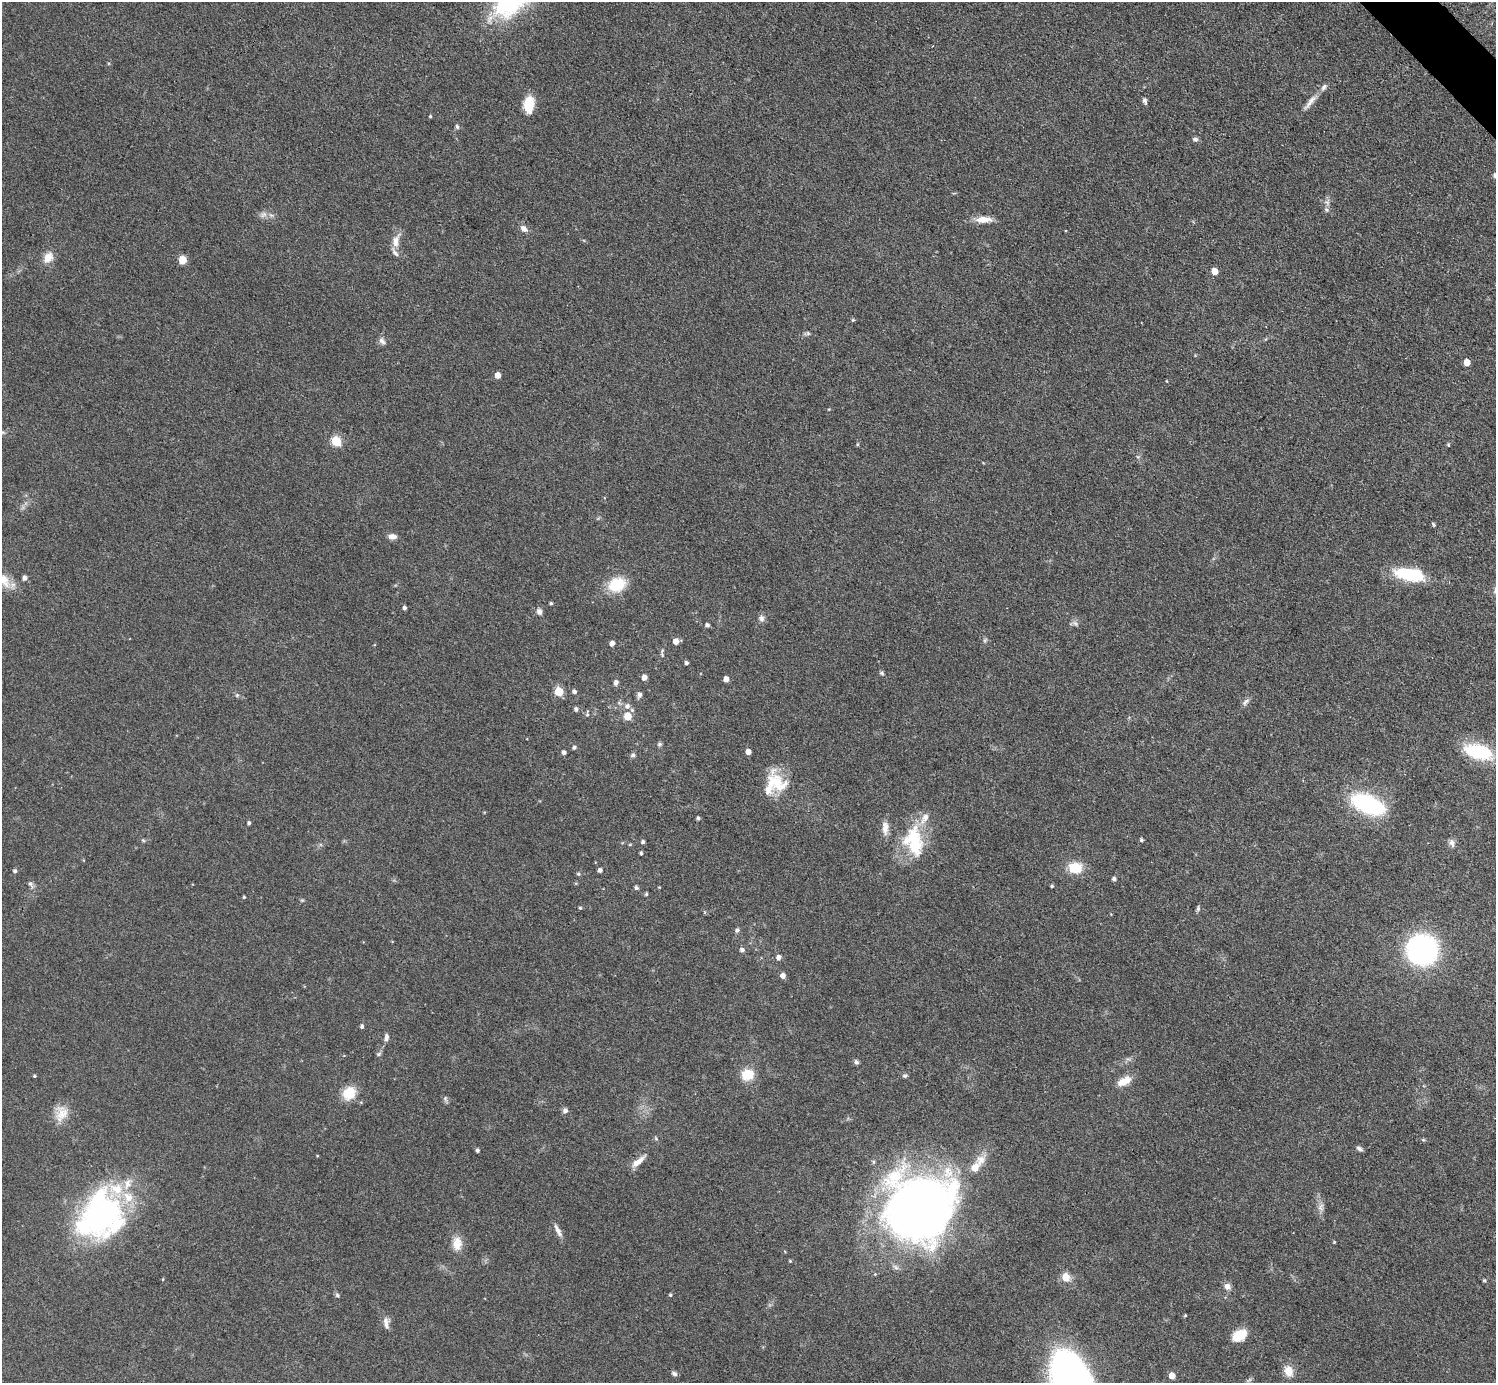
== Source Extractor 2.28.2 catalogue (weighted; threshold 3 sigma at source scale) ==
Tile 10 of 4 x 4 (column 2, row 3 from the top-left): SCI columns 1498-2991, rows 1681-3061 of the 5982 x 5980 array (HDU 1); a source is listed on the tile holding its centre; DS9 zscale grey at full resolution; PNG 1498 x 1385 px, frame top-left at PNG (2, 2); no overlay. Shown black and unused: <1% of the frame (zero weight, under 3 of 4 exposures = <1% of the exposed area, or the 3 px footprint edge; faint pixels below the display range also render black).
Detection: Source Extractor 2.28.2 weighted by HDU 2 'WHT'; one run over the whole footprint, this tile lists its part. Background 0.077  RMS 0.0058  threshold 0.0259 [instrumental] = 3 sigma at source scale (4.5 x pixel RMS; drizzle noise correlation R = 1.50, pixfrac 1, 0.05/0.05 arcsec/px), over >= 5 px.
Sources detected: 133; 2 inside a brighter object's white glare — not listed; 8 inside a brighter listed object's ellipse — not listed separately; the other 123 listed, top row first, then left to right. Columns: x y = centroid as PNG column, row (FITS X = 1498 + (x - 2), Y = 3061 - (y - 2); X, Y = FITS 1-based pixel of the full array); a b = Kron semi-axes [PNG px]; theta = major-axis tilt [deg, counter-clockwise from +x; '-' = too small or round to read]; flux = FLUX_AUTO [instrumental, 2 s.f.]
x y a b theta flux
1145 101 8 5 -77 1.5
1310 102 26 6 51 4.9
529 104 17 10 83 13
430 116 4 3 - 0.67
457 127 6 5 - 1.2
1195 139 7 5 -15 1.6
1326 210 7 6 - 1.4
263 214 10 7 36 2.6
983 219 19 7 1 7.1
523 228 10 7 -40 2.8
396 241 17 9 73 5.8
48 258 14 10 57 6
182 260 8 8 - 5.4
1215 271 5 5 - 7.2
853 320 4 4 - 0.63
808 333 6 6 - 1.1
382 341 11 6 -44 2.1
1467 362 5 5 - 7.4
497 375 5 4 - 5.4
2 432 6 4 -17 1
336 441 5 5 - 33
1448 445 5 4 - 0.61
1433 524 6 4 -60 0.75
392 536 11 6 -3 3.1
1409 574 34 13 -11 32
25 578 5 4 - 2
2 579 31 13 -36 12
617 585 20 15 24 18
551 603 4 3 - 0.79
404 608 4 4 - 1.5
539 612 9 7 -64 2
761 618 9 7 -73 2.1
1075 623 8 5 -44 1.5
707 625 4 4 - 1.7
985 640 7 4 72 0.95
676 641 6 5 - 4
612 643 4 4 - 3.2
686 663 4 4 - 1.2
882 673 6 5 - 0.94
644 677 4 4 - 3.7
726 679 4 4 - 4
616 682 5 5 - 2.2
559 691 5 5 - 19
574 691 5 5 - 1.5
237 695 5 5 - 0.89
640 695 7 5 83 2
1245 702 13 5 44 2
627 706 8 8 - 2.8
576 709 5 5 - 1.6
587 714 9 4 84 0.96
627 716 5 5 - 13
660 744 7 5 15 1.1
574 747 5 4 - 1.2
564 752 4 4 - 1.8
748 752 5 4 - 3.4
1478 752 30 15 -15 34
633 755 7 6 - 1.4
776 783 32 24 -52 21
1368 804 27 14 -24 77
698 818 5 4 - 1.1
249 823 4 4 - 1.2
885 828 19 8 -89 4.7
143 840 6 4 -43 0.72
1141 840 4 4 - 1
914 841 40 23 -80 34
643 842 5 4 - 1.2
1452 843 11 6 -76 2.3
630 844 5 3 - 0.51
641 853 4 3 - 1
1075 868 13 11 -2 15
600 870 4 4 - 1.8
15 871 4 4 - 1.2
578 874 5 4 - 0.89
1114 879 4 4 - 1.5
30 884 11 5 -58 1.8
1052 886 4 4 - 0.85
636 888 5 5 - 1.2
646 894 4 4 - 0.87
244 897 4 4 - 0.62
580 908 4 3 - 0.72
1198 908 8 5 -90 1.1
737 930 6 5 - 1.5
742 950 5 5 - 1.9
1422 950 23 22 - 130
778 957 5 5 - 2.6
783 976 5 5 - 2.9
362 1026 5 4 - 1.3
386 1037 10 5 85 2.2
379 1054 7 5 24 1
856 1062 7 5 -57 1.2
748 1075 11 10 - 14
34 1076 4 3 - 0.65
905 1076 6 5 - 0.95
1124 1081 19 9 28 6.8
349 1093 14 12 53 13
445 1099 10 5 -81 1.3
565 1111 6 6 - 2
61 1113 22 16 76 9.1
1423 1140 6 4 18 0.62
1359 1148 8 5 -30 1.5
477 1150 4 4 - 1.3
317 1156 4 2 - 0.39
638 1162 19 7 38 5.2
975 1167 14 9 54 6.3
1320 1207 12 7 67 2.8
919 1209 56 53 23 530
103 1216 54 47 26 120
558 1230 18 6 -62 3.2
1334 1242 4 4 - 0.51
457 1243 18 12 90 7.3
790 1261 4 4 - 0.59
1066 1277 7 7 - 8.5
1484 1280 5 4 - 0.75
1227 1286 10 8 -50 3
337 1295 7 5 -46 1
670 1295 4 4 - 0.89
1185 1316 5 3 - 0.53
386 1323 16 7 -82 3.1
1239 1335 17 11 32 11
1288 1371 12 10 -68 7.1
674 1374 7 5 -32 1.5
1172 1376 5 5 - 7.1
1249 1380 8 4 37 1.1
Isophote crosses this tile's border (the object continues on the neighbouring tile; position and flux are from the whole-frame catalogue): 2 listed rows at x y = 2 432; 2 579